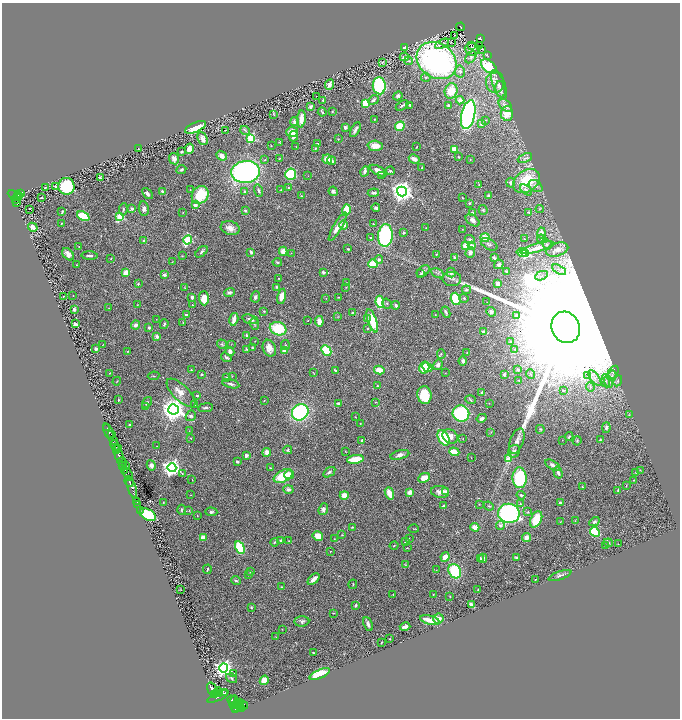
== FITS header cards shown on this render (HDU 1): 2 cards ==
NAXIS1  =                 1356
NAXIS2  =                 1432

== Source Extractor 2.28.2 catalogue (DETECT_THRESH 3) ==
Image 1356 x 1432 px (HDU 1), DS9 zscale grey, zoomed out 1/2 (1 PNG px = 2 x 2 image px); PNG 682 x 720 px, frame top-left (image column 1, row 1431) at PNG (2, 3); each listed source drawn as its Kron ellipse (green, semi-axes under 4 px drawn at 4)
Background 0.571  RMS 0.027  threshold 0.0817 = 3 sigma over >= 5 px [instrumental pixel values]
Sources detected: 499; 18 cannot appear on this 1/2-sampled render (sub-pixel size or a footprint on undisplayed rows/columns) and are neither listed nor drawn; the other 481 listed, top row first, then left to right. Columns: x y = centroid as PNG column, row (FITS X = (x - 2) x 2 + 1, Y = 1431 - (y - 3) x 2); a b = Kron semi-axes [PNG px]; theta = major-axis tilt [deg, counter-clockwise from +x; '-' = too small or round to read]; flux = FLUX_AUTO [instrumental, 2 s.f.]
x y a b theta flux
460 27 4 2 - 76
454 35 2 1 - 1.6
480 38 3 2 - 150
451 42 2 1 - 22
442 44 7 4 28 9
471 45 2 1 - 1.4
479 46 2 1 - 3.5
404 47 3 2 - 11
472 49 7 6 - 19
482 49 3 1 - 2.3
487 55 3 2 - 3.5
404 57 4 4 - 20
471 57 7 4 49 13
409 61 4 3 - 5.5
437 61 21 17 -35 1500
383 63 4 3 - 3.7
489 66 9 5 -39 290
460 71 6 5 - 18
426 77 5 3 - 6.6
495 82 10 9 - 41
330 84 5 3 - 28
499 85 16 6 -69 31
379 86 8 6 -82 550
501 89 8 5 -82 17
451 91 8 6 75 91
316 96 2 2 - 1.6
398 96 5 4 - 12
323 100 3 2 - 4.4
374 100 6 4 39 11
460 100 4 4 - 20
365 103 4 3 - 77
402 105 7 2 32 11
410 105 3 2 - 6.9
505 105 8 5 -39 20
448 106 3 3 - 9
311 107 4 3 - 14
332 111 3 3 - 3.5
322 112 4 2 - 6.7
507 113 7 6 - 69
274 114 2 1 - 2.8
468 115 15 6 77 1300
301 119 9 3 84 59
374 119 2 2 - 2.8
485 120 4 3 - 5.6
295 122 4 4 - 18
481 124 4 3 - 18
400 126 5 4 - 120
195 127 11 5 23 120
345 127 4 3 - 13
225 130 3 2 - 2.5
245 130 5 4 - 9
355 130 8 3 62 17
292 132 6 5 - 55
293 136 5 4 - 30
251 138 3 3 - 390
203 139 6 4 -65 33
338 139 3 2 - 2.4
279 142 3 3 - 3.1
317 144 4 2 - 5.1
271 146 2 1 - 1.8
375 146 8 5 -3 67
296 147 2 1 - 1.7
417 147 2 1 - 2.4
315 148 3 2 - 4.2
138 149 2 1 - 1.5
189 149 5 3 - 66
454 149 4 3 - 78
181 152 3 3 - 12
221 156 5 4 - 30
458 157 2 2 - 5.1
279 158 3 2 - 2.8
525 158 7 3 25 13
174 159 6 5 - 23
327 159 5 4 - 55
414 159 5 3 - 29
265 160 3 2 - 3.2
470 160 2 2 - 2.6
332 161 4 3 - 12
422 168 3 3 - 3.8
181 169 5 3 - 7.6
365 171 5 4 - 16
378 171 9 4 -29 33
390 171 4 2 - 6.3
246 172 14 11 6 1500
291 174 5 5 - 230
381 175 2 2 - 2.8
308 176 2 1 - 1.5
100 178 4 3 - 9.4
526 181 14 10 36 240
511 183 5 4 - 14
479 185 2 2 - 3
66 186 8 8 - 340
536 186 7 5 -35 25
46 187 3 2 - 4.6
56 187 2 2 - 41
289 188 3 2 - 3.5
190 190 2 1 - 2.3
281 190 3 3 - 3.6
526 190 7 4 -38 16
162 191 3 3 - 9.8
259 191 6 3 -73 13
333 191 5 4 - 13
245 192 3 3 - 6.2
402 192 5 4 - 4000
20 193 3 2 - 26
147 193 6 3 -49 14
373 193 6 3 4 10
19 195 3 2 - 160
200 195 9 8 - 210
488 195 3 3 - 6.4
15 196 7 3 -29 360
17 196 2 1 - 170
301 196 3 3 - 3.2
41 197 3 2 - 4.1
462 198 2 2 - 3
16 200 2 1 - 100
17 203 3 2 - 140
470 203 3 2 - 4.5
195 205 4 3 - 22
376 208 4 3 - 13
30 209 2 1 - 39
123 209 6 3 81 7.1
132 209 3 3 - 11
144 209 7 5 -82 18
540 209 4 3 - 4.5
245 210 3 3 - 9.3
346 210 6 3 75 210
483 210 5 4 - 7.6
62 212 4 2 - 7.6
183 212 3 2 - 2.1
529 212 4 2 - 5.5
472 213 3 3 - 11
83 216 6 4 -26 180
120 217 3 3 - 290
473 220 8 5 -37 21
61 223 2 1 - 2.7
373 224 3 2 - 3.1
344 225 4 4 - 25
33 227 5 3 - 40
338 227 16 4 60 54
230 228 10 6 -18 37
426 228 2 2 - 3.4
462 229 2 2 - 1.7
404 233 4 3 - 6.8
541 233 5 4 - 31
385 236 11 7 86 640
371 238 2 2 - 3.8
485 238 4 4 - 69
470 239 5 4 - 11
524 239 2 2 - 8.1
541 239 4 3 - 5
144 240 2 2 - 14
188 240 4 3 - 360
489 244 9 5 -30 15
547 244 6 4 -55 11
465 246 4 3 - 61
471 246 3 2 - 71
79 247 2 2 - 2
537 248 18 4 15 52
348 249 3 3 - 4.3
557 250 11 6 17 47
283 251 4 4 - 40
202 252 7 4 41 10
251 252 3 2 - 12
522 252 5 4 - 65
291 253 2 2 - 2.1
470 253 5 4 - 20
526 253 3 3 - 350
68 254 7 5 -50 25
436 254 4 2 - 3.2
89 256 8 3 -3 12
182 256 2 2 - 2.2
455 258 4 4 - 12
494 258 3 2 - 15
111 259 2 2 - 2.7
379 260 4 3 - 14
172 262 3 2 - 1.9
277 262 4 3 - 6.1
373 264 5 4 - 110
499 264 5 4 - 15
76 265 2 1 - 2.4
559 270 8 4 -28 18
423 271 7 5 39 14
507 271 3 3 - 8.8
323 272 4 3 - 11
126 273 3 3 - 57
437 273 7 3 -29 10
451 273 5 4 - 15
421 274 4 3 - 5.4
164 275 2 2 - 52
541 276 7 2 24 11
278 278 2 2 - 1.8
452 279 9 7 -1 21
347 282 3 1 - 1.5
138 284 3 3 - 5.8
498 284 4 3 - 16
277 287 4 3 - 5.6
346 287 3 2 - 2.4
185 288 3 2 - 2.8
466 290 4 4 - 7.9
229 292 5 3 - 12
73 295 2 1 - 2
64 296 2 1 - 3.2
281 296 8 4 76 44
192 297 3 3 - 18
255 297 6 4 66 14
338 297 2 2 - 3.2
204 298 7 5 -87 72
464 298 4 3 - 6.2
326 299 2 2 - 1.6
456 299 6 5 - 200
380 302 6 4 -83 140
487 302 2 1 - 1.6
387 304 5 4 - 7
137 305 2 2 - 2.4
192 305 2 1 - 2.9
396 305 4 3 - 10
109 308 3 2 - 2.2
74 309 3 2 - 7.7
264 311 2 2 - 2.9
353 312 4 3 - 5
446 312 6 3 -64 10
491 312 5 4 - 18
186 315 4 2 - 15
435 315 4 2 - 3.1
516 316 4 3 - 4.3
338 317 3 2 - 2.8
367 318 4 4 - 8.2
156 319 2 1 - 1.6
234 319 7 3 76 48
251 319 8 4 -17 17
308 321 2 2 - 1.5
319 321 5 4 - 38
372 321 12 4 -70 160
183 322 3 2 - 2.6
75 324 3 3 - 31
164 324 5 2 - 7.9
254 324 6 3 -70 8
135 325 5 3 - 12
566 327 16 14 -65 540000
149 328 3 3 - 11
368 328 3 3 - 8.7
278 329 8 6 -20 210
483 331 4 3 - 21
246 335 3 3 - 8.6
157 336 2 2 - 50
255 341 2 2 - 2.1
510 342 2 2 - 8.9
103 344 3 2 - 1.8
222 344 5 3 - 5.2
231 344 2 2 - 2
285 345 5 3 - 5
252 348 2 2 - 7
269 348 9 6 -68 38
96 349 3 3 - 12
246 349 4 3 - 5.4
515 349 3 3 - 4.2
284 350 2 2 - 27
326 350 6 4 -45 170
128 351 3 3 - 3.3
230 352 4 3 - 21
467 352 3 2 - 2.8
441 354 4 3 - 5.1
226 357 6 3 -35 11
463 361 4 4 - 12
438 365 5 4 - 22
427 367 5 4 - 93
424 368 6 5 - 120
191 370 3 3 - 3.7
335 370 2 2 - 7.5
379 370 5 4 - 55
518 370 3 3 - 12
313 372 3 2 - 2
613 372 7 4 60 14
110 373 3 2 - 2.8
445 373 2 2 - 1.8
201 374 3 2 - 5.5
504 374 4 3 - 10
530 374 5 3 - 6.5
587 375 4 2 - 5.3
154 376 6 2 7 4.3
612 376 5 3 - 14
232 377 3 2 - 2.5
227 378 2 2 - 57
595 378 9 3 -53 17
117 381 4 2 - 3.4
519 381 4 3 - 4.9
606 381 6 3 -85 12
608 381 6 2 -72 9.6
618 381 6 2 65 4.8
231 384 8 3 -14 12
377 386 3 3 - 5.9
590 387 5 2 - 6.5
563 390 2 1 - 2.7
482 392 3 3 - 6.1
181 393 19 7 -45 48
197 395 3 3 - 6.9
424 395 9 7 -82 120
118 400 3 2 - 3.3
264 400 3 2 - 3.1
470 400 5 3 - 5.6
375 402 3 2 - 2.2
147 403 6 3 55 10
338 403 3 2 - 23
489 403 2 1 - 1.8
195 404 2 2 - 2.1
146 406 4 2 - 3.5
205 408 7 3 8 8.9
173 409 5 5 - 5700
300 412 9 7 40 680
461 413 8 8 - 410
629 415 3 2 - 3.2
191 416 5 5 - 12
355 417 2 2 - 2.2
482 418 5 3 - 17
360 423 2 2 - 1.9
129 424 2 2 - 4.3
107 427 3 1 - 20
606 428 5 4 - 15
540 429 4 3 - 4.9
108 431 9 1 -67 32
189 431 3 2 - 3
491 432 3 2 - 2.7
111 434 2 1 - 12
450 436 8 6 -39 34
569 436 4 3 - 6.1
191 438 2 2 - 2.8
444 438 8 5 -62 220
463 439 3 3 - 2.8
600 439 4 2 - 3.7
362 440 3 3 - 7.7
562 440 2 2 - 1.7
113 441 3 2 - 98
517 441 13 6 69 34
577 441 5 3 - 6.9
115 446 5 2 - 610
157 446 2 1 - 1.5
119 448 2 1 - 21
116 450 2 2 - 320
288 450 4 4 - 7.2
514 451 6 6 - 15
267 452 4 3 - 37
345 452 2 2 - 2
454 452 5 3 - 120
246 455 4 3 - 15
400 455 9 4 15 23
119 456 6 3 -73 1500
471 458 3 1 - 1.6
355 459 8 3 7 160
508 459 3 3 - 110
237 461 4 3 - 8.4
122 462 4 3 - 660
151 465 5 4 - 21
553 465 8 4 -30 25
123 466 3 2 - 180
126 466 3 1 - 72
172 468 4 4 - 2600
270 468 3 2 - 6.1
124 470 4 2 - 270
640 470 3 2 - 2.5
329 472 7 4 34 12
558 472 6 4 -76 18
636 472 2 2 - 2.1
182 473 2 2 - 5.2
128 475 6 3 -65 350
289 475 5 4 - 19
283 476 10 5 25 190
424 478 6 4 25 62
520 478 10 7 -87 370
192 479 2 1 - 1.3
634 480 3 2 - 2.5
129 482 5 2 - 820
626 485 3 2 - 1.9
582 487 3 2 - 4.8
132 488 11 2 -72 700
288 489 5 4 - 17
618 490 3 2 - 6.2
410 492 4 3 - 27
440 492 9 6 -7 30
446 492 4 3 - 36
389 493 6 3 -71 85
191 495 2 2 - 2.1
344 495 5 4 - 50
521 495 4 3 - 7.4
137 502 3 1 - 14
163 502 2 1 - 2.9
560 503 3 2 - 12
138 504 2 1 - 12
479 504 3 2 - 2.4
520 504 4 3 - 5.6
443 506 4 3 - 14
489 506 5 3 - 5.8
323 509 6 4 69 17
140 510 2 1 - 11
181 510 5 3 - 6.1
189 510 4 3 - 4
211 512 6 4 -3 9.3
528 512 3 3 - 3.8
509 513 11 9 -9 1100
148 515 9 5 -28 260
197 516 2 2 - 2
536 519 9 5 64 110
575 521 3 2 - 3.3
560 522 3 2 - 2
594 522 5 4 - 12
500 525 4 4 - 16
352 527 3 2 - 4.8
475 527 4 3 - 45
414 529 5 2 - 3.8
595 532 5 4 - 240
342 535 2 2 - 2.9
318 536 5 4 - 72
527 537 4 4 - 27
203 538 4 4 - 57
335 539 4 2 - 3.2
409 539 3 2 - 2.5
281 540 4 3 - 12
289 541 2 2 - 3
405 541 2 2 - 6.6
274 542 4 3 - 5.8
608 543 4 4 - 6.9
618 544 2 1 - 2.4
394 545 4 2 - 4.1
605 545 3 2 - 2.5
240 547 6 4 -61 240
407 548 2 2 - 2.6
330 551 2 1 - 2.7
445 557 5 3 - 60
516 557 3 3 - 8.5
480 558 3 3 - 11
483 558 4 3 - 13
406 565 3 2 - 2.8
207 569 5 2 - 5.7
436 570 3 2 - 1.8
455 571 7 6 - 270
250 572 3 2 - 6.8
249 575 3 2 - 1.8
560 575 12 4 19 15
314 579 7 3 41 31
535 579 2 1 - 2.2
236 581 5 3 - 7.4
353 584 4 2 - 3.1
281 587 3 3 - 3.5
181 589 2 1 - 2
478 590 3 2 - 2.8
393 594 2 2 - 2.5
433 594 2 1 - 2.1
450 596 2 2 - 2.3
355 605 4 3 - 7.9
471 605 4 2 - 26
251 607 4 2 - 4.3
333 613 3 2 - 3
438 619 5 5 - 33
430 620 10 3 -14 96
302 621 7 5 3 13
368 624 7 4 -67 20
405 627 5 3 - 24
282 629 2 2 - 1.9
276 637 4 1 - 2.1
389 639 2 2 - 2.3
381 642 2 1 - 2.8
313 653 2 2 - 4.8
224 668 4 4 - 2300
234 674 2 2 - 6.1
320 674 11 4 22 140
232 678 6 3 -34 10
264 680 5 4 - 61
213 690 8 4 -60 2100
217 691 4 3 - 660
219 693 4 2 - 450
225 693 3 1 - 210
215 695 2 1 - 230
218 696 11 3 25 2100
232 700 4 2 - 780
234 702 7 3 81 1200
239 703 3 2 - 280
237 704 4 3 - 700
240 705 3 2 - 380
243 705 6 3 -31 340
238 708 7 4 0 1500
236 710 2 2 - 350
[18 sub-pixel or undisplayed-footprint detections neither listed nor drawn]